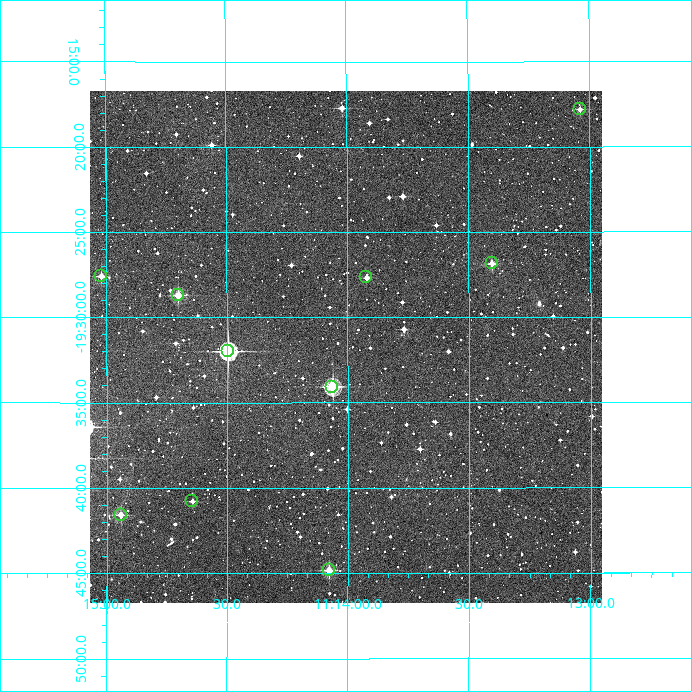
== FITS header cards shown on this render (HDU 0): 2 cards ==
NAXIS1  =                  512
NAXIS2  =                  512

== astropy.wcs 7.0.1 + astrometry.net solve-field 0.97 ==
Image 512 x 512 px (HDU 0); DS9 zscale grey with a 90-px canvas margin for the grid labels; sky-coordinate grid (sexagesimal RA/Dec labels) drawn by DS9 from the SOLVED WCS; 10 Tycho-2 reference stars matched to detected sources circled (green)
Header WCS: RA---TAN/DEC--TAN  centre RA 11:14:00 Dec -19:32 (168.50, -19.53 deg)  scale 3.52 arcsec/px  FOV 30.0' x 30.0'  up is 0 deg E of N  parity normal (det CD < 0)
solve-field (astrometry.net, Tycho-2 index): VERIFIED the header's WCS against the Tycho-2 star catalogue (verified at 2 index scales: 10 matches each, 0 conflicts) and refined it, rather than solving blind
Solved WCS: RA---TAN-SIP/DEC--TAN-SIP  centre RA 11:14:01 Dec -19:32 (168.50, -19.53 deg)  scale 3.5 arcsec/px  FOV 29.9' x 30.0'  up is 0 deg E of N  parity normal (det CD < 0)
The solver's refit moves the header's centre by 0.54 arcsec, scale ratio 0.9967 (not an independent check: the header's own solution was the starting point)
Tycho-2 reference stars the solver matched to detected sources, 10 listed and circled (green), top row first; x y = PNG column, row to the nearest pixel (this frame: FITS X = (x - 90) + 1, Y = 512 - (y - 91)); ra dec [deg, ICRS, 3 dp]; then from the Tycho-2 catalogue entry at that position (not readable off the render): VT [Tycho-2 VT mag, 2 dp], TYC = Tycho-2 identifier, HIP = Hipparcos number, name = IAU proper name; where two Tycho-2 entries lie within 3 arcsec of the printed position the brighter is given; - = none
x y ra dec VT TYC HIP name
580 109 168.260 -19.297 12.08 6087-1315-1 - -
492 263 168.351 -19.447 11.35 6087-1648-1 - -
101 276 168.755 -19.460 11.21 6087-983-1 - -
366 277 168.480 -19.461 11.47 6087-1712-1 - -
178 295 168.675 -19.478 10.58 6087-1730-1 - -
228 351 168.624 -19.533 9.16 6087-1728-1 - -
332 387 168.516 -19.568 9.68 6087-1198-1 - -
192 501 168.661 -19.680 11.46 6087-1391-1 - -
121 515 168.735 -19.693 11.19 6087-1422-1 - -
329 570 168.519 -19.747 10.70 6087-1253-1 - -